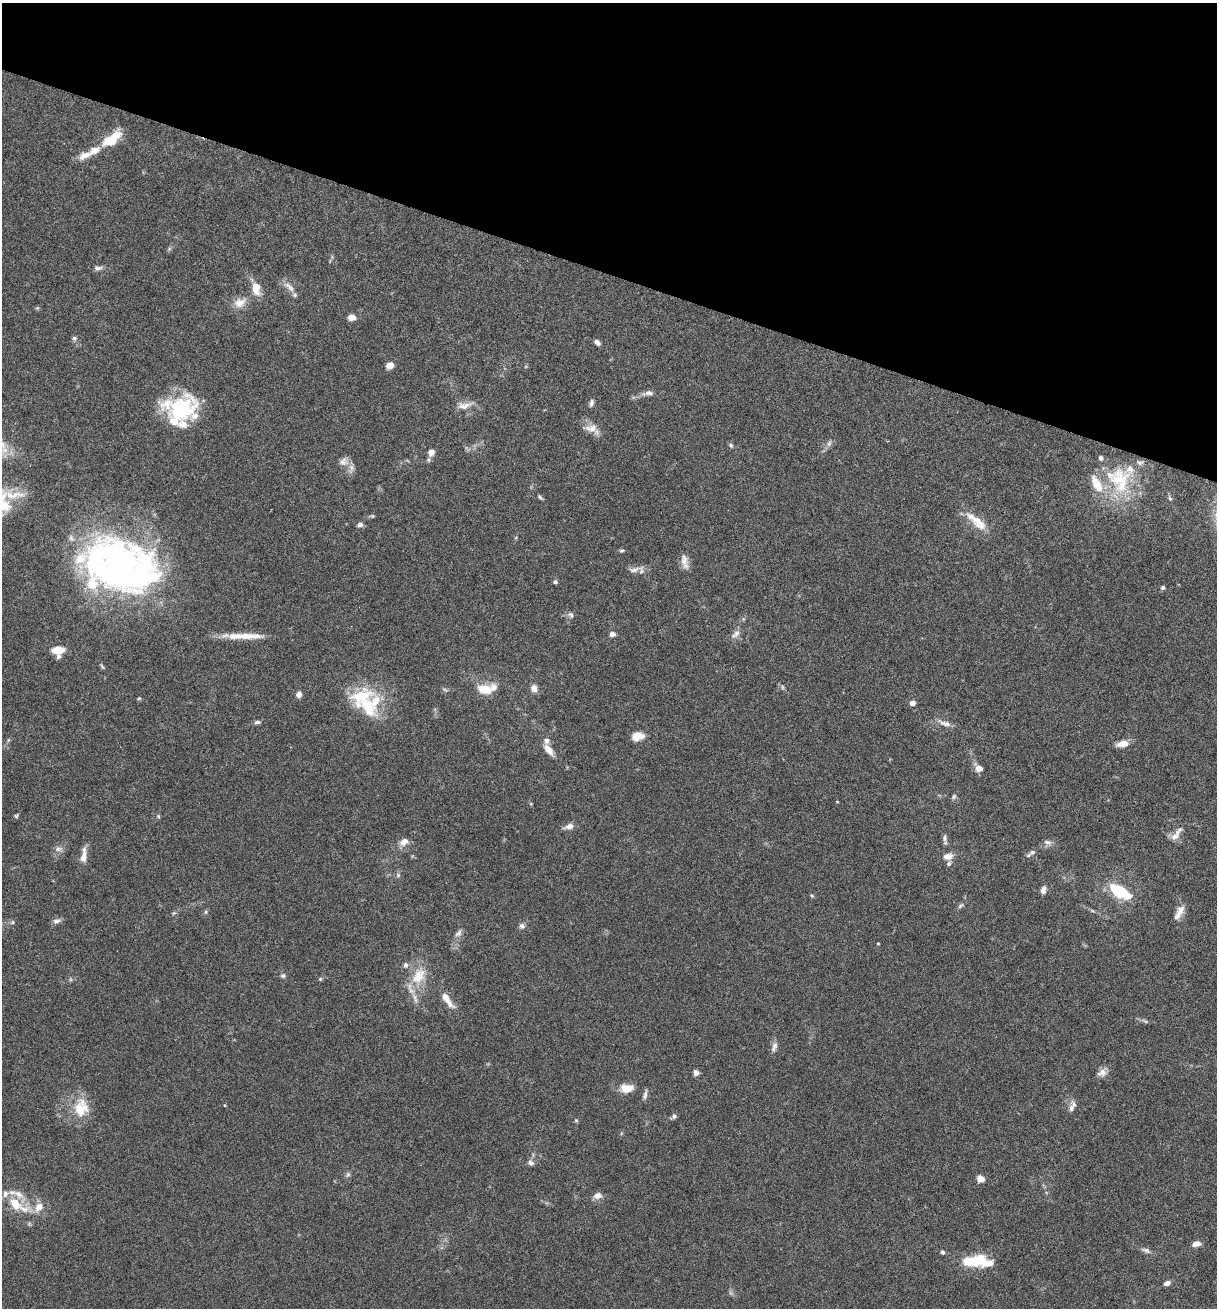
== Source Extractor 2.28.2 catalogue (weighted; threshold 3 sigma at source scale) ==
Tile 2 of 4 x 4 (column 2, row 1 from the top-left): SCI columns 1349-2563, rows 3944-5249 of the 5307 x 5252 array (HDU 1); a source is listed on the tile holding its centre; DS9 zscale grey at full resolution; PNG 1219 x 1310 px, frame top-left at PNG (2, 3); no overlay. Shown black and unused: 21% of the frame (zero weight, under 3 of 6 exposures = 3% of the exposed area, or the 3 px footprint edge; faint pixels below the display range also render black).
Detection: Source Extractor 2.28.2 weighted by HDU 2 'WHT'; one run over the whole footprint, this tile lists its part. Background 0.0264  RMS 0.0028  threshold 0.0115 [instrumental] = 3 sigma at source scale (4.09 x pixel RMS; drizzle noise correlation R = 1.36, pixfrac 0.8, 0.05/0.05 arcsec/px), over >= 5 px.
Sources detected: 135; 1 too faint to see at this stretch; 4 inside a brighter object's white glare — not listed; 26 inside a brighter listed object's ellipse — not listed separately; the other 104 listed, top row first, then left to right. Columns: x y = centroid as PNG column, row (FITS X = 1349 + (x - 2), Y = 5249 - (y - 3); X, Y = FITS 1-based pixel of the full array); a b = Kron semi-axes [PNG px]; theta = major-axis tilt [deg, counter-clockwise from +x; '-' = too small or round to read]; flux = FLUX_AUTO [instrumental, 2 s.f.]
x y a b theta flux
112 139 27 11 38 6.4
85 155 19 9 22 2.7
169 249 7 4 72 0.41
98 268 11 6 2 0.99
289 287 19 7 -42 1.8
256 289 17 10 -77 3.4
240 303 18 12 24 2.9
37 308 6 4 43 0.32
351 317 5 4 - 4.2
74 338 7 6 - 0.58
597 342 7 5 -41 1
390 365 8 7 - 1.6
648 393 16 6 6 1.4
591 403 9 5 76 0.76
465 405 22 9 12 2.4
182 409 36 25 5 23
591 428 21 10 -1 2.6
829 443 10 5 65 0.82
731 445 7 5 -41 0.52
431 453 8 6 60 1.8
343 462 13 10 5 1.6
1118 480 40 29 -17 16
540 497 8 4 -49 0.43
1170 498 7 5 -68 0.46
2 506 24 20 25 9.9
372 516 6 4 71 0.31
979 523 30 12 -42 5
360 525 6 5 - 1.1
621 551 7 4 7 0.41
684 559 19 9 -83 2
119 565 54 34 48 60
634 570 19 7 13 1.6
555 582 5 5 - 0.49
1163 588 5 5 - 0.48
571 615 9 6 -45 0.77
612 634 5 4 - 1.7
736 634 15 7 46 1.4
247 636 41 9 0 5.5
58 650 12 7 6 4
782 687 6 4 -71 0.39
534 688 9 7 -74 1.5
484 689 19 12 -10 4.2
445 690 7 4 -19 0.4
299 694 6 6 - 1.3
139 698 5 5 - 0.3
912 703 6 5 - 1.1
368 707 37 22 -39 12
257 722 9 5 5 0.65
945 723 21 7 -20 1.7
638 736 13 10 14 2.9
1123 744 9 6 10 3.6
548 749 12 6 -53 2.8
979 768 6 5 - 3.2
953 797 7 6 - 0.55
16 816 6 5 - 0.35
158 816 6 4 -71 0.31
569 826 13 6 17 1.5
1175 837 14 10 23 2.1
944 838 10 6 -89 0.87
404 842 12 9 29 1.8
1047 842 11 7 -16 1.1
58 849 10 7 7 1.1
1032 852 9 6 39 0.82
948 856 13 9 11 1.8
83 857 15 8 80 2.3
398 875 6 4 -49 0.42
1113 887 8 7 - 3.4
1043 890 10 7 74 1.1
1120 892 7 6 - 17
812 895 6 4 -41 0.36
960 906 10 4 45 0.63
206 912 6 4 89 0.37
1179 912 21 7 61 2.4
174 913 6 4 41 0.36
57 921 11 7 21 1
13 922 6 4 -89 0.36
522 926 8 7 - 0.85
458 933 12 6 49 1.1
878 943 4 3 - 0.2
283 976 6 6 - 0.59
418 976 28 18 60 7.3
320 979 5 5 - 0.33
447 1000 24 7 -54 3.4
1145 1021 9 3 -33 0.5
774 1047 15 7 72 1.2
696 1073 4 4 - 2.2
1102 1073 13 9 21 1.7
627 1088 10 7 2 5.4
645 1095 13 5 75 0.79
1074 1105 14 7 -45 1.2
81 1108 25 19 81 7.3
674 1116 7 6 - 0.66
576 1120 5 4 - 0.3
531 1163 8 6 -30 0.9
348 1175 7 5 54 0.56
980 1179 5 4 - 5
598 1196 11 8 8 1.5
15 1204 20 13 -48 5.5
39 1207 12 9 55 2.7
1196 1244 9 5 9 1.9
1146 1250 15 6 -22 0.99
942 1252 5 4 - 0.77
974 1261 26 10 8 10
1167 1283 7 5 17 1.3
Isophote crosses this tile's border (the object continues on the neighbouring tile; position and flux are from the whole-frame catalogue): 1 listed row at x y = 2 506